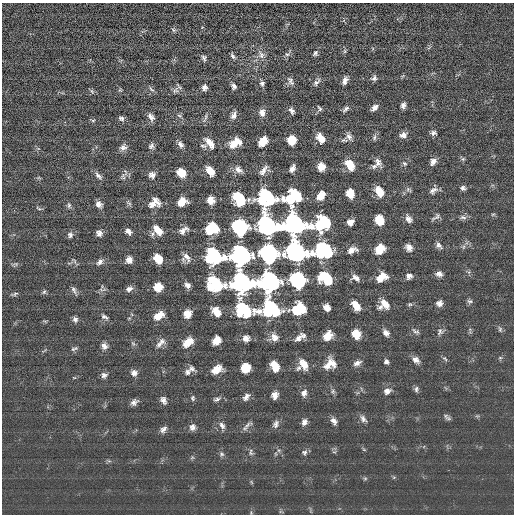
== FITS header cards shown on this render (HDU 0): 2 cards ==
NAXIS1  =                  512 / length of data axis 1
NAXIS2  =                  512 / length of data axis 2

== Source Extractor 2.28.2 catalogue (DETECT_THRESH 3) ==
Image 512 x 512 px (HDU 0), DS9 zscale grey, 1 PNG px = 1 image px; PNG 516 x 516 px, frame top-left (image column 1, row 512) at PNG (2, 3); no overlay
Background -0.267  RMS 15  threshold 45.6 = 3 sigma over >= 5 px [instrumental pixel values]
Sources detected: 201; all 201 listed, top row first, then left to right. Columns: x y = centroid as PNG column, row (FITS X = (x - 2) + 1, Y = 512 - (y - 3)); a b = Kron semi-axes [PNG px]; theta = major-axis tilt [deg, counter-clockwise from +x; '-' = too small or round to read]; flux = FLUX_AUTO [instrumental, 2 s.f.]
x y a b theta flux
173 30 7 5 -36 2000
345 51 6 4 90 1600
315 53 7 5 55 2400
287 54 7 6 - 2400
261 55 12 8 -64 6000
233 56 9 4 -52 2400
204 58 7 5 -78 2700
374 78 7 6 - 3000
345 80 9 5 71 5200
290 81 12 7 -64 3800
316 82 11 6 47 3700
262 83 7 6 - 2900
233 86 8 6 -66 3500
204 87 6 5 - 4200
151 89 9 4 -44 2200
120 90 6 4 -42 1400
175 90 11 8 36 3900
92 91 8 5 -67 1900
403 105 6 4 77 3600
374 107 7 4 43 5000
319 108 7 4 -59 1700
346 109 10 5 43 2900
292 111 7 5 -60 3400
262 113 10 7 85 6400
234 115 10 6 64 4900
151 117 11 7 -56 4900
121 118 7 6 - 2800
205 118 14 3 72 2400
93 120 6 4 1 1400
433 133 7 5 8 3000
403 135 9 7 21 5400
349 136 9 6 -55 4200
374 137 8 5 80 2500
320 138 9 6 -57 12000
292 140 8 7 - 18000
344 140 8 5 0 2200
263 142 9 6 52 17000
209 143 15 7 -52 9900
235 143 13 8 36 16000
181 145 9 6 -55 4200
151 146 8 7 - 3200
203 146 10 5 -7 2500
123 147 10 8 17 4800
463 159 6 5 - 1700
378 162 11 7 -61 5400
433 162 8 6 54 5000
404 163 7 6 - 2300
350 165 11 7 -55 18000
374 166 8 6 16 3200
321 167 7 6 - 13000
292 168 7 4 62 4800
238 170 11 7 -33 5700
263 170 13 6 55 5600
210 171 9 6 -57 13000
181 173 8 7 - 16000
152 175 8 8 - 4800
98 176 12 6 -46 3900
123 177 11 6 -85 3300
39 178 6 4 -18 1200
463 188 7 6 - 2800
408 190 8 5 -31 2300
433 190 11 7 31 4300
379 191 11 7 -60 15000
350 193 8 7 - 15000
321 195 9 6 58 13000
293 197 14 10 34 77000
267 198 14 13 - 110000
239 199 11 8 -49 64000
211 200 7 7 - 11000
182 202 8 7 - 13000
129 203 10 4 -44 2200
154 203 13 9 26 11000
99 204 8 6 -46 5000
69 205 9 5 -83 2400
39 208 8 4 -23 1600
493 214 6 4 1 1300
436 217 13 5 38 2900
463 217 10 6 -7 3400
408 219 9 6 -52 5000
379 220 8 7 - 21000
350 222 6 6 - 7000
295 224 16 13 4 310000
322 224 14 10 37 79000
268 225 12 9 -52 470000
240 227 9 9 - 320000
211 229 10 8 29 64000
158 230 12 7 -50 13000
183 230 10 6 34 5800
128 231 7 5 -46 4700
99 233 7 6 - 4800
152 234 8 5 76 2400
70 235 8 7 - 3200
439 245 10 7 -41 3800
409 247 8 6 -63 6600
463 247 7 4 71 1900
380 249 9 7 44 18000
352 250 11 6 19 7000
324 251 14 11 3 120000
297 252 12 9 -42 470000
269 254 9 9 - 680000
240 255 12 10 31 470000
214 256 15 12 4 110000
186 257 10 9 - 6800
158 258 8 6 -51 17000
129 260 7 6 - 6400
74 261 10 4 -62 2100
100 262 10 6 38 4300
15 264 10 5 9 2000
439 274 8 6 -3 4800
409 276 7 6 - 4700
381 277 11 7 30 14000
326 278 11 8 -40 63000
356 278 11 7 -33 5500
298 280 9 8 - 320000
269 282 11 10 - 470000
242 283 15 12 9 300000
216 284 14 11 -29 78000
187 285 7 6 - 4700
158 287 7 7 - 18000
129 289 8 6 26 4300
74 290 11 4 -63 3000
102 290 13 4 0 2400
44 292 7 5 72 1900
14 294 10 4 15 1900
470 301 7 6 - 2400
439 303 7 7 - 4800
385 304 12 8 -48 10000
410 304 7 5 -1 1700
356 306 10 6 -50 14000
327 307 6 5 - 8200
380 307 9 7 44 3500
271 309 15 13 -2 110000
298 309 10 8 26 66000
244 310 15 11 -37 78000
216 311 10 7 -51 12000
187 314 7 6 - 13000
159 316 10 7 35 14000
104 317 9 5 -32 2900
75 319 7 6 - 3300
45 321 6 4 -18 1200
500 329 9 5 -71 2200
470 330 10 3 -80 1600
416 331 12 5 -32 2800
440 332 10 8 52 3700
386 333 9 6 -48 5100
356 334 8 7 - 18000
304 336 7 6 - 2600
328 336 9 7 47 15000
274 337 10 9 - 7400
246 338 7 7 - 5700
299 338 11 6 50 5800
216 340 8 6 54 13000
188 342 10 6 39 16000
133 343 7 6 - 2000
160 343 16 7 47 5800
104 346 8 7 - 4900
74 349 10 5 20 2200
500 358 5 5 - 1500
445 359 8 4 -44 1600
416 360 10 7 -36 5300
386 362 6 5 - 3100
332 363 14 6 -56 8200
357 363 9 6 26 5200
303 365 11 10 - 16000
328 365 12 9 34 8800
275 366 9 6 -62 19000
246 368 8 7 - 20000
191 369 10 8 -33 3900
217 369 10 6 33 14000
187 372 7 7 - 3300
134 373 7 7 - 4800
104 375 8 7 - 3600
74 378 5 3 - 930
416 389 8 5 74 2500
333 391 7 5 -71 2200
387 391 9 7 25 5000
304 393 10 7 79 5100
275 395 8 6 69 6600
246 397 9 6 47 4700
193 398 7 5 -82 1900
217 399 10 5 20 2600
163 400 8 6 -65 4300
134 402 7 5 38 4000
446 416 8 6 -68 2500
363 419 11 6 -53 4000
334 421 9 6 -56 5000
304 422 8 6 69 4600
275 424 11 7 70 4200
222 425 10 6 -55 4100
247 425 15 6 34 4100
192 427 8 7 - 4500
163 429 10 6 46 4100
364 450 6 3 -20 1000
251 452 10 5 -80 2400
304 452 7 6 - 2800
334 452 6 4 17 1500
222 454 7 5 -2 2100
192 458 6 4 19 1300
394 477 6 4 18 1300
365 478 6 4 0 1500
251 482 6 4 -71 1100